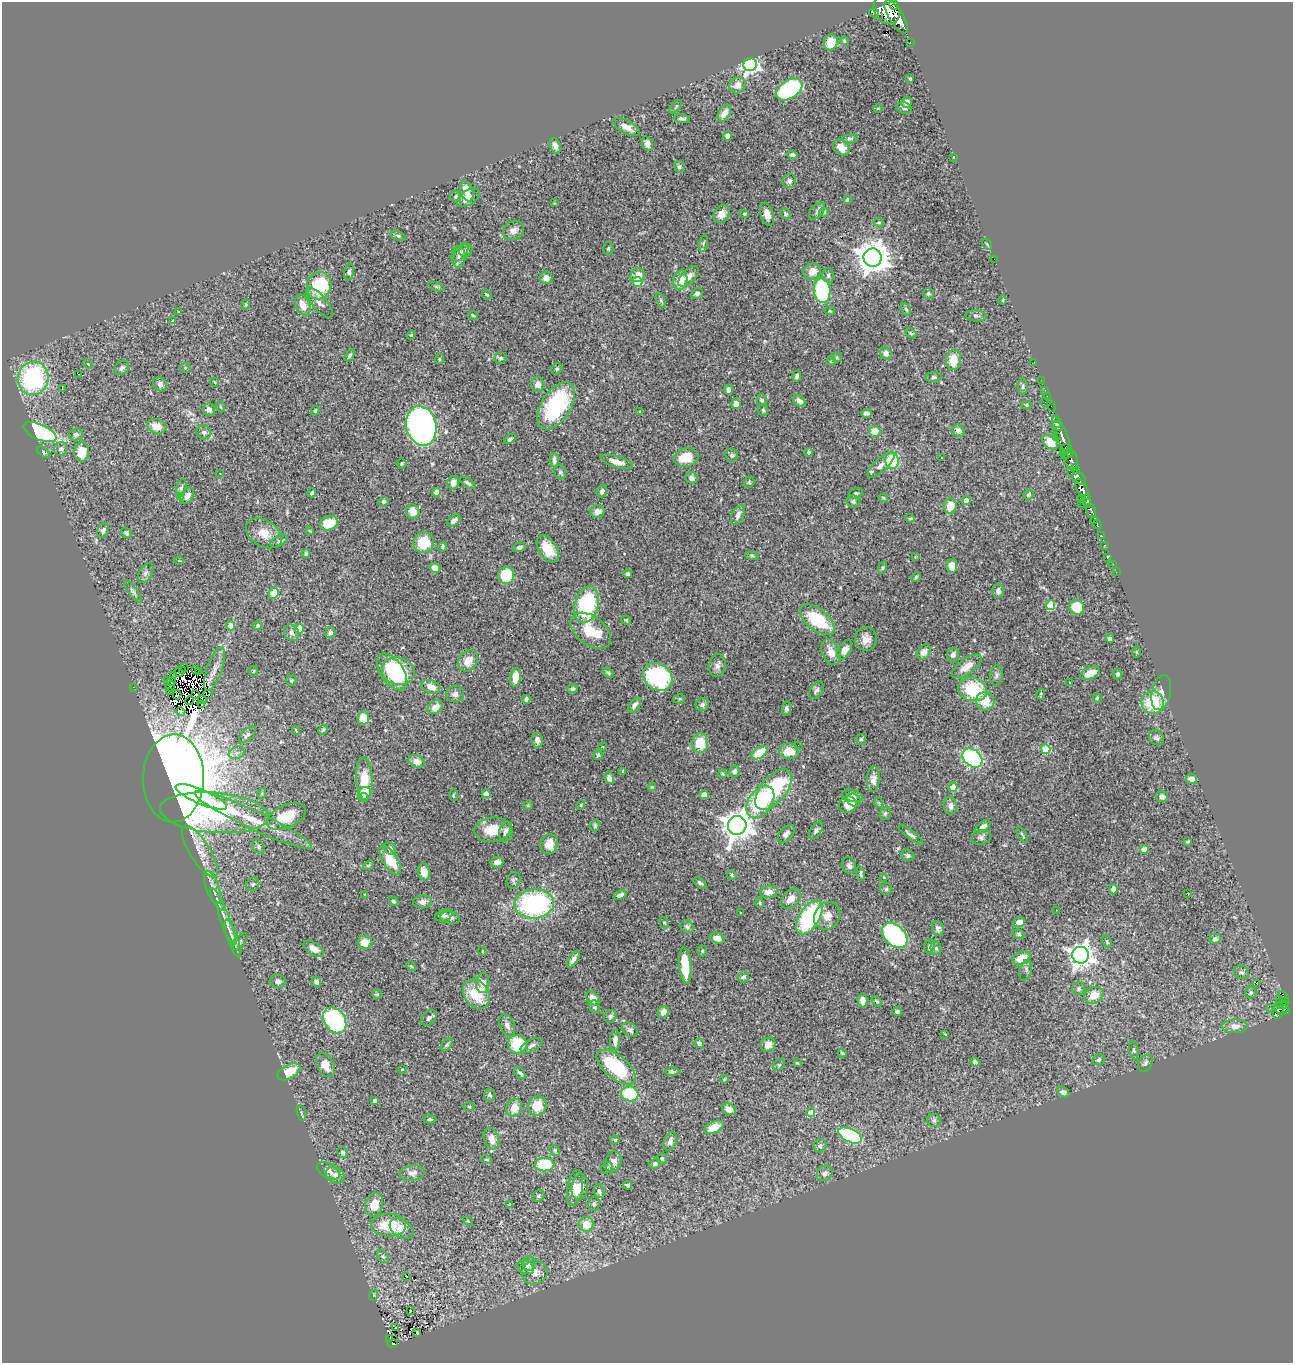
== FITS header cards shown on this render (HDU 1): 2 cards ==
NAXIS1  =                 1291
NAXIS2  =                 1361

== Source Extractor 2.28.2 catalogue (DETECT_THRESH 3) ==
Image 1291 x 1361 px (HDU 1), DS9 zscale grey, 1 PNG px = 1 image px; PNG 1295 x 1365 px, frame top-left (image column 1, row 1361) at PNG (2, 2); each listed source drawn as its Kron ellipse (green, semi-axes under 4 px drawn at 4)
Background 0.423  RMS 0.023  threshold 0.0681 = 3 sigma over >= 5 px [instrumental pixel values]
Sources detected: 505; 10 with non-positive FLUX_AUTO (blend fragments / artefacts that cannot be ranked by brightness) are neither listed nor drawn; the other 495 listed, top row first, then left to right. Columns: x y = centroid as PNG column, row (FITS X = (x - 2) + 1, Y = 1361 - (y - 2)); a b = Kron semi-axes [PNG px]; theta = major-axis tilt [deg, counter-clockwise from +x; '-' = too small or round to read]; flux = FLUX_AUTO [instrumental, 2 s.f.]
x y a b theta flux
894 4 6 3 -72 150
887 10 15 12 -56 1800
874 13 5 3 - 160
896 16 19 7 -59 960
844 41 4 3 - 1.7
831 42 8 7 - 25
910 42 3 2 - 2.2
750 65 6 6 - 530
910 79 3 2 - 1.8
737 85 8 7 - 12
789 89 15 9 34 220
907 102 5 5 - 7.2
676 107 8 3 46 2.1
878 108 5 3 - 1.4
904 108 7 5 -18 4.1
724 113 9 5 58 13
682 119 8 4 -8 3.5
627 127 15 6 -28 11
728 136 5 4 - 7.6
850 139 8 4 5 3
647 144 7 5 -70 7.9
555 146 8 5 -68 7
841 147 9 7 -39 15
792 155 5 4 - 4.6
954 157 4 2 - 0.88
679 167 6 5 - 3.4
789 181 7 6 - 5.2
467 191 10 6 -71 20
456 197 6 5 - 3.1
469 198 13 7 34 16
847 200 4 3 - 2.1
554 203 2 2 - 1
817 211 10 6 50 4.4
824 212 4 4 - 2.1
722 214 9 7 59 11
744 214 5 4 - 1.8
767 214 12 6 -72 10
785 214 6 4 -48 3.1
879 222 5 3 - 1.5
513 231 11 9 31 9.6
398 236 8 4 -21 2.7
703 243 8 3 77 2.4
987 244 6 3 -54 2
608 249 6 5 - 2.7
466 250 7 6 - 5.1
461 252 10 5 54 5.1
459 257 11 7 89 6.9
873 258 9 9 - 2900
994 259 2 2 - 1.5
812 271 9 8 - 16
349 272 9 4 81 4.1
638 275 7 7 - 12
828 275 7 5 -78 3.6
689 276 13 6 44 11
546 278 6 6 - 10
680 280 10 7 74 30
637 282 5 5 - 62
319 286 14 12 70 78
436 287 8 3 -19 2.2
822 290 12 8 -86 140
697 293 6 5 - 4
928 293 5 5 - 2.8
487 295 5 4 - 2.2
661 300 8 4 -65 2.7
1003 300 4 3 - 1.4
319 303 19 7 -50 8.9
246 305 5 3 - 1.6
303 305 11 7 -67 16
906 309 7 4 -62 2.4
830 311 5 3 - 1.4
178 312 3 3 - 11
473 315 5 3 - 1.7
976 316 10 5 -6 3.5
172 321 4 3 - 1.5
911 333 6 4 -32 1.8
411 335 5 4 - 1.4
886 353 6 5 - 11
350 355 6 4 57 3.1
836 357 5 5 - 2.5
500 358 6 5 - 3.1
439 359 5 4 - 2.1
954 360 10 7 79 29
831 361 4 4 - 1.9
1034 362 2 2 - 1.2
88 364 5 3 - 1.4
122 368 8 6 45 4.2
185 368 5 5 - 1.8
557 369 6 5 - 2.6
78 374 3 2 - 29
797 376 5 3 - 3.3
934 377 8 5 1 3.1
33 378 17 15 77 220
1041 380 2 2 - 3
214 382 4 3 - 1.3
160 384 8 6 -54 7.3
538 384 7 7 - 9.4
1023 387 8 5 -86 3.4
62 388 3 2 - 0.7
728 390 5 4 - 6.6
1045 390 2 2 - 2.9
1047 396 2 2 - 5.9
761 400 6 5 - 3.6
799 401 7 5 -41 7.5
1046 402 5 3 - 25
736 404 5 4 - 12
1026 405 5 4 - 1.8
556 406 26 14 58 130
1051 406 5 2 - 1.5
221 407 6 3 -70 1.7
209 409 6 6 - 6.9
763 410 6 5 - 2.5
315 411 5 3 - 1.8
640 412 3 3 - 1.4
866 413 5 4 - 4
1056 422 6 4 -71 140
157 426 9 7 -16 18
421 426 20 15 -77 600
1058 426 6 4 -23 190
958 431 6 6 - 7.2
40 432 18 8 -24 200
204 432 7 6 - 4.2
875 432 5 5 - 25
76 435 7 6 - 4.1
1057 436 2 2 - 5.3
1062 436 22 5 -68 270
510 439 6 3 31 3.9
1050 442 9 6 -39 12
61 449 7 6 - 5.3
1065 450 6 4 65 44
43 452 7 4 -37 2.7
82 452 9 7 -89 31
808 452 4 4 - 2
1066 454 7 3 4 61
732 455 6 6 - 4
686 457 13 9 13 41
941 458 3 3 - 13
1071 459 11 6 -72 84
554 460 7 4 -89 6.1
892 461 8 7 - 81
617 462 17 5 -17 13
401 464 5 5 - 2
881 465 17 6 42 11
1075 469 5 3 - 44
560 472 7 5 -74 3
220 473 3 2 - 1.5
1076 476 12 5 -41 170
692 478 6 5 - 6.9
749 482 6 5 - 2.2
453 483 7 5 77 11
468 483 9 4 -33 3.6
181 488 9 5 76 3.2
1082 489 11 5 -65 390
602 491 6 5 - 5.7
437 492 4 4 - 26
312 493 4 3 - 2.1
856 493 7 5 19 2.8
1029 495 5 4 - 2.9
181 496 3 2 - 0.72
187 496 9 6 57 7.6
883 498 4 3 - 1.7
1081 498 3 3 - 23
966 500 4 4 - 16
383 501 5 5 - 4.5
853 501 7 6 - 3.5
1087 501 7 4 -87 180
1082 504 2 2 - 2.5
950 506 7 6 - 22
1091 511 7 4 -78 37
413 512 7 6 - 18
597 512 7 6 - 11
738 515 10 6 66 8.5
910 518 4 3 - 2.2
454 521 7 5 40 7.3
1094 521 3 2 - 8
329 523 9 7 20 34
1097 524 4 3 - 7.6
103 530 8 5 69 3.5
310 531 4 3 - 1.4
126 533 6 4 -46 3.2
264 533 19 13 -31 23
1101 535 3 3 - 10
279 541 9 5 24 3.8
424 543 10 10 - 53
1105 545 3 2 - 13
443 547 5 4 - 2.8
519 547 6 4 15 4.9
548 549 15 9 -57 31
306 554 4 3 - 2.6
752 555 6 4 -2 2.5
915 557 4 3 - 1.1
1107 557 3 3 - 2.9
179 561 4 3 - 1.2
1113 564 2 2 - 2
952 566 7 5 83 19
435 568 5 5 - 15
883 568 6 4 70 2
1116 572 3 2 - 1.5
146 573 11 6 58 5.2
628 574 4 3 - 3.2
506 575 8 8 - 60
916 577 5 3 - 1.8
133 591 13 4 -55 4.4
998 591 7 6 - 6.1
274 593 6 5 - 30
587 604 18 12 75 140
1050 605 5 5 - 58
1077 607 8 7 - 34
626 620 5 3 - 1.9
817 620 20 10 -39 81
230 625 5 4 - 14
258 626 4 3 - 2.4
300 629 4 4 - 37
591 631 23 14 -38 53
291 633 8 7 - 7.6
330 633 5 5 - 4.4
866 639 12 11 - 13
1110 639 4 3 - 3.9
845 650 10 6 60 11
831 652 13 9 -67 17
924 652 8 6 50 9.2
1136 652 5 3 - 1.4
953 655 7 6 - 6.7
468 661 11 9 57 19
717 665 11 8 78 7.1
967 666 17 7 35 17
185 667 3 2 - 1.7
214 669 23 7 71 9.6
182 670 3 2 - 2.4
196 670 2 2 - 0.47
198 671 2 2 - 2.2
253 671 5 3 - 1.5
398 671 16 14 -19 73
392 672 21 11 -56 95
179 673 5 3 - 2.1
608 673 6 4 -38 2.7
1090 673 10 5 23 19
1118 674 5 4 - 3.5
997 675 10 6 82 4.8
174 676 3 2 - 5.1
515 677 9 5 81 20
658 677 16 13 -36 220
168 681 3 2 - 18
171 681 4 2 - 0.88
291 681 5 5 - 2.4
1070 682 3 3 - 13
171 686 5 2 - 2.2
133 687 2 2 - 6.6
431 687 9 6 -19 14
572 689 5 4 - 3.4
973 689 15 11 -18 82
816 690 9 6 59 4.5
170 692 3 2 - 1.6
1161 692 18 9 77 11
208 694 5 2 - 0.12
455 694 9 8 - 6.5
1041 694 5 2 - 1.9
177 695 4 3 - 3.5
196 695 4 2 - 0.98
1097 698 4 4 - 1.9
526 699 4 4 - 3.8
679 699 6 4 2 2
190 700 4 2 - 0.78
202 700 4 3 - 3.8
985 701 9 9 - 30
1153 703 11 11 - 62
201 704 3 2 - 0.78
634 705 9 5 53 5.5
702 705 7 6 - 4.2
435 707 8 6 37 14
786 709 7 4 77 4.1
180 712 5 3 - 1.1
363 718 6 6 - 28
296 730 4 3 - 3.5
323 730 5 4 - 2.4
248 735 10 5 41 5
1156 738 8 7 - 4.6
861 739 5 5 - 3.1
537 740 7 5 -82 7.8
700 743 10 8 -89 36
798 745 2 2 - 0.8
603 747 4 3 - 1.1
1046 749 5 5 - 66
789 751 10 7 -3 22
237 753 8 6 21 5.2
759 753 9 5 35 39
598 755 5 4 - 2.6
972 758 11 8 -41 200
417 761 8 6 -22 13
623 771 4 3 - 1.6
734 771 6 5 - 5.3
722 774 4 3 - 1.6
173 778 44 30 88 5000
609 778 6 5 - 6.8
364 779 21 8 -87 40
873 779 13 6 86 9.3
1192 779 5 5 - 9.9
652 787 4 4 - 1.5
953 787 4 4 - 30
773 790 24 12 50 120
262 793 5 3 - 1.8
365 793 7 6 - 24
486 794 4 4 - 19
453 795 6 3 -89 1.6
704 795 5 4 - 11
853 796 11 6 -16 8.2
1162 796 6 6 - 5.5
201 797 28 7 -23 140
364 797 4 4 - 11
854 800 7 6 - 5.9
760 802 18 12 56 120
879 803 5 3 - 1.4
528 805 5 4 - 1.8
581 805 5 3 - 1.4
848 805 9 8 - 21
950 806 9 6 -78 7.5
214 813 55 20 -5 230
885 813 7 5 68 3
286 817 20 11 23 45
253 820 65 9 -25 59
595 825 6 4 77 2.3
737 825 9 9 - 2200
983 827 8 4 35 7
492 830 18 12 8 33
816 830 10 5 59 4.5
506 832 10 6 78 9.9
786 834 11 6 50 6.4
911 835 15 3 -38 4.1
1022 835 9 2 -59 1.9
981 837 10 7 14 4.8
1188 841 4 3 - 2
549 844 10 8 75 24
258 847 7 5 -62 3.9
390 848 7 5 -51 4.9
1144 850 4 4 - 27
200 851 30 10 -58 24
908 855 7 5 -18 4
390 860 16 7 -58 37
497 862 6 5 - 6.5
368 865 6 4 38 2.4
849 866 9 6 -67 5.4
424 872 8 6 -76 13
861 874 7 4 -77 3
732 875 5 4 - 2
884 877 3 3 - 1.1
513 880 8 6 67 3.9
700 883 7 4 -35 3.9
253 884 7 6 - 3.4
213 888 17 6 -71 9.9
886 889 6 6 - 2.8
1114 889 5 4 - 11
769 892 9 6 7 9.8
1187 893 2 2 - 47
365 894 4 2 - 1.3
620 895 7 3 25 5
791 899 12 8 43 13
217 900 12 4 -60 5.4
394 901 5 4 - 2.9
422 902 9 6 5 8.5
760 903 5 3 - 1.5
534 904 20 14 4 250
1056 910 2 2 - 0.75
741 913 3 2 - 1.3
444 915 9 5 19 4.2
827 916 14 12 51 18
809 917 19 10 58 190
450 918 10 6 -12 4.7
1019 922 6 5 - 10
664 923 6 4 -65 2
227 924 23 5 -70 13
687 927 7 5 -45 4.4
938 929 7 6 - 4.6
1018 934 6 4 -19 2.6
895 935 15 10 -44 280
717 938 8 5 -22 10
233 939 20 5 -71 9.3
1215 939 5 5 - 4.7
240 942 10 5 48 3.3
365 942 7 7 - 21
1107 942 7 3 -64 2
929 946 7 5 82 4.1
936 948 7 5 -75 3.3
314 949 11 6 -33 13
482 951 4 3 - 1.2
702 951 5 5 - 1.9
1081 955 8 8 - 1100
1021 958 10 6 21 23
573 959 10 4 58 6.5
411 966 5 4 - 1.8
685 966 18 6 -85 47
1026 970 10 6 73 4.7
1242 972 7 6 - 3.4
743 977 6 5 - 3.7
278 981 8 6 -17 4.8
316 982 5 4 - 5.2
483 983 10 6 84 11
1257 983 3 3 - 41
1079 988 7 6 - 4
1251 993 6 5 - 3.2
377 994 5 4 - 1.9
476 994 16 12 -55 50
1094 995 10 8 32 21
1283 997 6 3 -56 36
593 998 8 5 -45 10
1279 999 2 2 - 2.2
862 1000 7 5 -83 10
877 1001 6 4 -48 2.1
1285 1002 3 3 - 25
1282 1005 5 3 - 25
595 1007 6 5 - 2.9
1270 1008 2 2 - 16
1282 1009 6 3 12 85
1278 1011 8 5 77 110
663 1012 6 5 - 14
897 1012 5 4 - 3.4
1287 1012 4 3 - 90
610 1016 7 6 - 3.3
429 1018 9 6 45 4.5
335 1020 14 10 -56 220
507 1025 12 7 -66 7.5
1235 1026 13 7 2 11
630 1030 9 6 -36 4.9
945 1034 4 2 - 1.1
615 1040 10 5 88 8.3
699 1043 4 4 - 3.7
517 1044 9 9 - 64
447 1045 7 4 45 2.8
532 1045 12 6 27 5.3
768 1045 8 6 41 11
1134 1050 9 4 -79 2.8
842 1053 4 3 - 2
1098 1060 6 5 - 3.2
975 1062 5 4 - 4.4
797 1063 4 3 - 1.7
1145 1063 9 6 59 4.2
325 1065 13 8 -62 18
779 1065 6 5 - 2.4
616 1067 23 11 -39 99
402 1069 4 3 - 1.2
672 1071 7 4 -1 3.2
289 1072 12 7 29 30
520 1073 7 4 -48 3.6
724 1079 4 3 - 1.8
1063 1092 6 4 -33 6
630 1094 8 7 - 69
490 1095 6 5 - 3.8
375 1101 4 3 - 5.1
537 1106 10 9 - 32
469 1107 5 3 - 1.3
514 1108 9 7 72 17
729 1109 7 5 -28 9.2
301 1113 8 3 -73 2.4
811 1113 4 4 - 37
430 1119 6 4 -2 2.4
934 1120 7 6 - 3.9
714 1127 10 5 25 19
850 1135 13 6 -26 140
491 1139 11 7 -71 15
615 1140 4 4 - 1.9
670 1141 10 6 72 5.9
820 1146 7 6 - 4.1
555 1150 5 4 - 2.2
343 1152 5 5 - 3.5
486 1159 5 3 - 1.4
662 1159 5 5 - 2.5
613 1162 10 8 78 8.7
655 1163 6 5 - 4.3
544 1165 10 7 0 74
607 1168 6 5 - 2.4
328 1171 13 7 -29 8
412 1173 13 7 7 8.5
825 1173 8 7 - 6.2
335 1175 10 7 -30 7.4
627 1185 4 3 - 3.3
580 1187 13 8 82 14
575 1188 18 8 81 16
599 1191 7 5 -73 5.1
538 1196 6 5 - 3.1
510 1204 3 3 - 4.6
594 1204 7 6 - 3.6
374 1205 12 9 76 27
468 1221 6 3 -44 1.3
586 1224 7 7 - 22
388 1225 17 11 -4 53
402 1229 13 8 -34 15
383 1256 7 5 -48 2.9
529 1263 7 6 - 7.3
526 1267 9 6 -29 7.2
535 1272 13 11 20 14
407 1277 2 2 - 2
374 1295 5 3 - 1.5
410 1311 3 3 - 21
396 1327 2 2 - 1.3
417 1333 3 2 - 1
390 1339 3 2 - 2.2
393 1343 5 4 - 53
At the frame edge (FLAGS 8, measured only in part): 1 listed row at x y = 894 4
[10 non-positive-flux detections neither listed nor drawn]